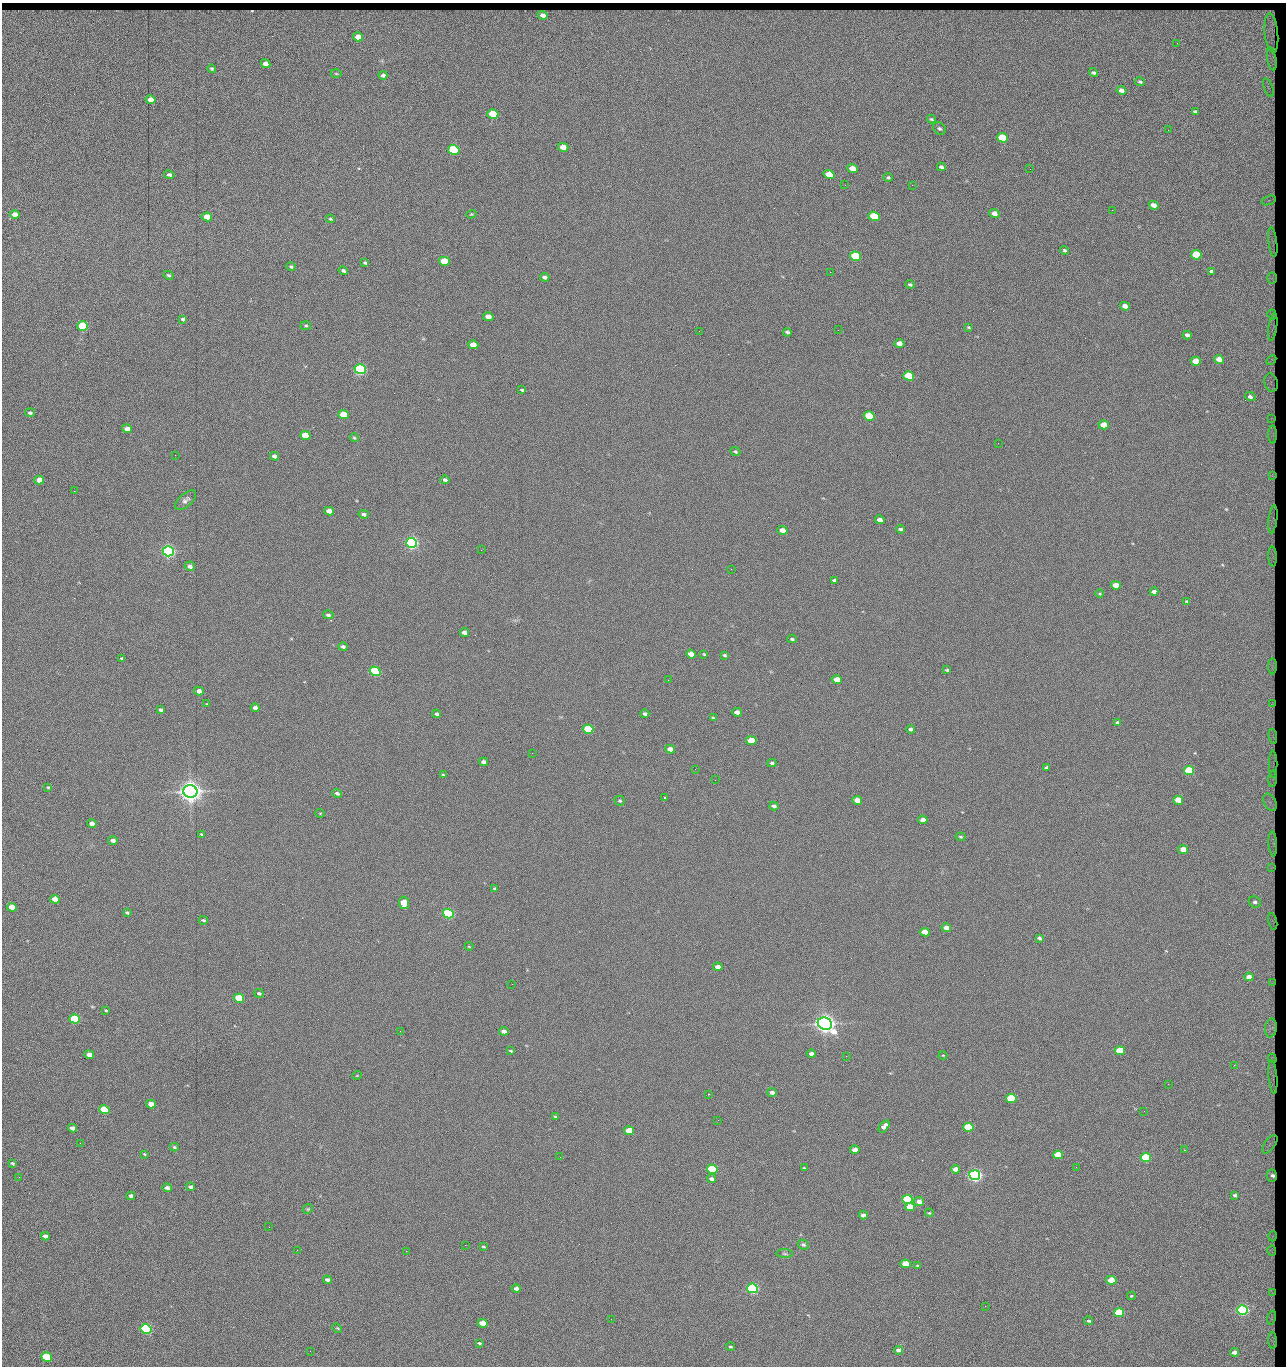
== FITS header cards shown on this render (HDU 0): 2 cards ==
NAXIS1  =                 1284 / length of data axis 1
NAXIS2  =                 1364 / length of data axis 2

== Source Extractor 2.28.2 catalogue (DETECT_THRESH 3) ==
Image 1284 x 1364 px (HDU 0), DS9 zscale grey, 1 PNG px = 1 image px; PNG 1288 x 1368 px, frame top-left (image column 1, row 1364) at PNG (2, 3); each listed source drawn as its Kron ellipse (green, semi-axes under 4 px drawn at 4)
Background 148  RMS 15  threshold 44.6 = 3 sigma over >= 5 px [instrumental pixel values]
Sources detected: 276; all 276 listed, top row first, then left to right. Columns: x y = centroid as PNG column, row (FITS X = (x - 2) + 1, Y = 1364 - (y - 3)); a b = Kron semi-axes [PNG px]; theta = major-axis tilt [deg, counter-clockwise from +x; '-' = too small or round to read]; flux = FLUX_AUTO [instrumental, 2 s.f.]
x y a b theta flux
543 15 5 4 - 4.4e+03
1271 33 20 6 -84 7.5e+03
358 37 5 4 - 1.3e+04
1177 43 3 2 - 7.4e+02
1272 59 12 4 -80 4.2e+03
266 64 5 4 - 5.2e+03
212 69 4 4 - 1.4e+03
1094 73 4 3 - 1.8e+03
336 74 5 3 - 9.8e+02
383 75 4 4 - 2.4e+03
1140 82 5 4 - 1.4e+03
1268 88 10 3 -69 3.1e+03
1121 90 5 4 - 4.4e+03
151 100 5 4 - 1.4e+04
1196 112 4 3 - 1.8e+03
493 114 5 4 - 4.2e+04
931 119 4 3 - 1.3e+03
939 129 7 5 -40 1.9e+03
1168 130 3 2 - 7.4e+02
1003 138 5 4 - 6.1e+04
563 147 5 4 - 1.4e+04
454 150 5 5 - 1.6e+05
941 167 4 3 - 2.0e+03
852 169 5 4 - 1.2e+04
1030 169 2 2 - 1.1e+03
829 174 5 4 - 2.8e+04
169 175 5 4 - 2.3e+03
888 177 5 4 - 1.4e+03
845 185 2 2 - 1.5e+03
912 185 2 2 - 1.2e+04
1269 200 7 4 19 2.7e+03
1154 205 5 4 - 6.3e+03
1112 210 2 2 - 5.8e+02
994 213 5 4 - 5.8e+03
471 214 5 4 - 1.1e+03
15 215 5 4 - 1.0e+04
874 216 5 4 - 5.1e+04
207 217 5 4 - 2.0e+04
330 219 4 3 - 1.3e+03
1273 242 15 3 -82 1.9e+03
1064 250 4 4 - 1.5e+03
1196 255 5 4 - 4.2e+04
855 256 5 4 - 1.0e+05
444 261 5 4 - 4.1e+04
365 263 4 3 - 1.6e+03
291 267 4 4 - 1.7e+03
343 271 5 4 - 1.9e+03
1211 271 3 3 - 1.4e+03
830 272 2 2 - 1.8e+04
169 275 5 4 - 1.5e+03
545 277 5 4 - 2.8e+03
1272 278 5 4 - 1.2e+03
910 284 4 3 - 1.6e+03
1125 306 5 4 - 7.7e+03
1272 314 5 3 - 1.2e+03
488 317 5 4 - 9.7e+03
183 319 4 3 - 1.7e+03
83 326 5 4 - 1.0e+05
306 326 5 4 - 1.4e+03
969 327 4 3 - 1.0e+03
1273 327 14 2 82 1.7e+03
838 330 2 2 - 4.4e+02
699 331 2 2 - 2.2e+03
787 332 4 3 - 2.1e+03
1187 335 4 4 - 3.7e+03
899 343 5 4 - 7.9e+03
473 345 5 4 - 1.6e+04
1219 359 5 4 - 9.8e+03
1271 360 6 2 45 1.2e+03
1196 361 5 4 - 1.6e+04
360 369 5 5 - 3.0e+05
909 376 5 4 - 5.8e+04
1271 383 9 6 -78 2.2e+03
522 390 4 3 - 1.2e+03
1250 397 5 4 - 2.8e+03
30 413 5 4 - 1.8e+03
344 415 5 4 - 3.7e+04
869 416 5 4 - 6.0e+04
1272 418 3 2 - 7.0e+02
1104 425 5 4 - 1.8e+04
127 429 5 4 - 8.7e+03
1273 434 9 3 90 1.7e+03
305 435 5 4 - 3.0e+04
354 438 4 3 - 1.1e+03
998 443 2 2 - 2.1e+03
735 451 5 4 - 1.7e+03
175 455 2 2 - 2.0e+03
274 456 4 4 - 3.6e+03
1272 475 4 3 - 1.1e+03
39 480 5 4 - 1.3e+04
445 480 4 3 - 2.6e+03
74 491 2 2 - 6.5e+02
185 500 13 6 43 3.8e+03
329 511 5 4 - 1.0e+04
364 514 5 4 - 2.6e+03
1273 519 14 3 83 1.1e+03
880 520 5 4 - 5.7e+03
900 529 4 3 - 1.8e+03
782 530 5 4 - 8.7e+03
412 543 5 5 - 5.0e+05
481 550 2 2 - 1.8e+03
168 551 5 5 - 5.3e+05
1273 556 10 3 -88 1.2e+03
190 566 5 4 - 4.3e+03
731 569 2 2 - 5.0e+02
834 580 4 3 - 1.8e+03
1116 585 5 4 - 1.3e+04
1154 592 4 4 - 3.8e+03
1100 594 4 3 - 8.8e+02
1186 601 4 3 - 9.7e+02
328 615 5 4 - 2.1e+03
465 632 5 4 - 4.5e+03
792 639 4 3 - 1.5e+03
343 647 5 4 - 2.3e+03
691 654 5 4 - 1.0e+04
704 654 4 3 - 9.3e+02
725 655 4 3 - 1.6e+03
122 658 4 3 - 1.8e+03
1273 666 8 2 89 2.2e+03
947 670 3 3 - 1.3e+03
375 671 5 4 - 1.6e+05
668 680 2 2 - 1.8e+03
837 680 5 4 - 1.4e+04
199 691 5 4 - 7.2e+03
207 704 3 2 - 5.3e+02
1273 704 4 2 - 1.2e+03
255 708 4 4 - 4.1e+03
161 710 4 3 - 2.0e+03
737 712 5 4 - 5.9e+03
437 714 4 3 - 2.5e+03
645 714 4 3 - 2.5e+03
713 718 4 3 - 9.9e+02
1117 722 4 3 - 1.5e+03
588 729 5 4 - 6.4e+04
911 729 4 3 - 2.6e+03
1273 736 7 3 -85 1.2e+03
751 741 5 4 - 2.7e+04
670 749 5 4 - 7.3e+03
532 753 2 2 - 2.1e+03
484 762 4 4 - 4.3e+03
772 763 4 3 - 1.9e+03
1273 764 13 3 90 1.6e+03
1047 768 4 3 - 2.0e+03
695 769 3 2 - 1.4e+03
1189 771 5 4 - 7.6e+04
443 774 4 2 - 8.3e+02
1273 779 8 3 85 1.6e+03
715 780 2 2 - 1.7e+03
48 787 3 3 - 9.9e+02
190 791 7 6 - 1.4e+06
337 793 5 3 - 2.5e+03
664 797 3 2 - 9.6e+02
857 800 5 4 - 1.1e+04
1178 800 5 4 - 2.5e+04
620 801 5 5 - 1.4e+03
1270 802 9 6 -65 3.4e+03
774 806 4 4 - 3.2e+03
320 813 5 3 - 7.6e+02
923 820 5 4 - 8.1e+03
92 824 4 4 - 6.9e+03
202 834 3 2 - 9.1e+02
960 837 5 3 - 1.3e+03
113 840 5 3 - 3.9e+03
1273 844 12 3 -86 1.1e+03
1183 850 5 4 - 1.5e+04
1272 868 4 2 - 8.9e+02
495 889 4 3 - 1.8e+03
55 899 5 4 - 1.3e+04
1255 902 6 5 - 2.7e+03
404 903 6 5 - 2.7e+04
12 907 5 4 - 1.6e+04
127 913 4 3 - 1.6e+03
448 914 5 4 - 2.4e+05
203 920 4 3 - 1.5e+03
1273 921 8 3 -77 5.8e+02
946 928 5 4 - 5.9e+03
925 932 5 4 - 1.9e+04
1039 938 4 4 - 2.0e+03
469 947 4 3 - 7.6e+02
718 967 5 4 - 6.2e+03
1249 977 4 4 - 7.4e+03
1272 982 3 2 - 8.1e+02
512 984 2 2 - 1.3e+03
259 993 4 4 - 1.9e+03
239 998 5 4 - 6.1e+04
106 1010 3 3 - 1.0e+03
75 1019 5 4 - 7.7e+04
825 1024 7 6 - 1.2e+06
1271 1028 9 6 81 3.4e+03
400 1031 2 2 - 3.7e+03
504 1031 5 4 - 4.5e+03
511 1051 3 2 - 9.9e+02
1120 1051 5 4 - 4.9e+04
811 1054 4 3 - 3.8e+03
89 1055 5 4 - 1.1e+04
943 1055 4 3 - 7.5e+02
846 1056 3 2 - 9.7e+02
1272 1058 5 3 - 1.2e+03
1234 1065 2 2 - 1.1e+03
357 1075 5 3 - 7.1e+02
1273 1077 17 3 -85 2.2e+03
1168 1084 2 2 - 1.8e+03
772 1092 4 3 - 3.4e+03
709 1094 2 2 - 7.6e+02
1011 1098 5 4 - 8.9e+04
151 1104 5 4 - 1.2e+04
104 1110 5 4 - 6.6e+04
1144 1111 2 2 - 6.1e+02
556 1117 4 3 - 1.9e+03
718 1120 2 2 - 6.7e+02
884 1126 7 4 52 4.8e+03
968 1127 5 4 - 7.3e+04
72 1128 4 4 - 5.3e+03
629 1131 5 4 - 2.1e+04
80 1143 2 2 - 1.6e+03
1270 1144 11 5 55 2.5e+03
174 1147 4 3 - 1.3e+03
855 1150 5 4 - 7.1e+03
1185 1150 2 2 - 7.6e+02
144 1154 4 3 - 9.7e+02
1058 1155 5 4 - 3.2e+04
560 1157 2 2 - 6.2e+02
1146 1158 5 4 - 1.0e+05
12 1163 4 3 - 1.3e+03
1076 1167 2 2 - 1.4e+03
804 1168 3 3 - 9.0e+02
712 1169 5 4 - 1.4e+05
956 1169 4 4 - 7.8e+03
975 1175 5 5 - 6.0e+05
1272 1176 6 5 - 3.2e+03
19 1177 3 2 - 1.4e+03
711 1179 4 3 - 2.7e+03
190 1187 4 3 - 2.4e+03
167 1188 5 4 - 4.5e+03
1235 1195 3 3 - 1.6e+03
131 1196 4 4 - 3.6e+03
908 1199 5 4 - 1.5e+05
919 1202 5 4 - 6.3e+03
910 1207 5 4 - 1.6e+04
308 1209 5 4 - 1.2e+03
929 1213 4 3 - 1.0e+03
863 1215 4 4 - 4.6e+03
269 1227 2 2 - 1.5e+03
45 1236 4 4 - 4.3e+03
1273 1236 5 3 - 8.0e+02
465 1245 2 2 - 4.6e+03
803 1245 6 4 -26 1.9e+03
483 1247 3 3 - 1.2e+03
297 1250 2 2 - 1.3e+03
406 1251 2 2 - 3.6e+03
1272 1251 5 3 - 1.6e+03
785 1254 8 4 -1 1.9e+03
905 1264 5 4 - 1.9e+04
918 1265 4 3 - 1.3e+03
327 1280 4 3 - 2.8e+03
1111 1280 5 4 - 2.7e+04
752 1288 5 4 - 3.0e+05
516 1289 4 3 - 3.3e+03
1273 1293 3 3 - 6.9e+02
1131 1296 4 3 - 1.0e+03
985 1306 2 2 - 1.9e+03
1242 1310 5 4 - 3.6e+05
1119 1313 5 4 - 7.9e+04
1272 1318 7 4 78 2.4e+03
611 1319 2 2 - 5.3e+02
1089 1321 4 4 - 1.6e+03
483 1323 5 4 - 1.8e+04
337 1328 5 4 - 1.1e+03
146 1329 5 4 - 2.4e+05
1273 1341 8 2 -87 2.2e+03
479 1343 4 2 - 1.2e+03
730 1347 4 3 - 1.3e+03
898 1350 4 4 - 4.0e+03
310 1351 2 2 - 9.5e+02
1234 1352 4 3 - 4.6e+03
47 1357 5 4 - 9.5e+04

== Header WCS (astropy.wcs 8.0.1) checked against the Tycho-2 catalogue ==
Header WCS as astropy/WCSLIB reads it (CRVAL/CRPIX/CD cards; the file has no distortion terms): RA---TAN/DEC--TAN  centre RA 15:41:43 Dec +51:58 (235.43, +51.97 deg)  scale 1.26 arcsec/px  FOV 26.9' x 28.5'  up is +92 deg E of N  parity flipped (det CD > 0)
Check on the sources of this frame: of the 60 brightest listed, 11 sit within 2.0 arcsec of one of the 15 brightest Tycho-2 stars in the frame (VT <= 12.38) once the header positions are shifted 0.61 arcsec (0.12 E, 0.60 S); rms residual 1.19 arcsec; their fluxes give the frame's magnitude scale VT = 25.23 - 2.5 log10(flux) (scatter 0.19 mag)
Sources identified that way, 11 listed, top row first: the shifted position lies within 2.0 arcsec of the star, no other Tycho-2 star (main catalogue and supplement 1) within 4.0 arcsec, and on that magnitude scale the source's flux lands within +1.5 / -3 mag of the star's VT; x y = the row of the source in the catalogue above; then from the Tycho-2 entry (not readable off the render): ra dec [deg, ICRS J2000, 3 dp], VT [Tycho-2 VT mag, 2 dp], TYC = Tycho-2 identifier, HIP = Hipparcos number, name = IAU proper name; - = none
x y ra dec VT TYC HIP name
360 369 235.614 +52.064 11.61 3489-1132-1 - -
412 543 235.514 +52.049 11.19 3489-1407-1 - -
168 551 235.515 +52.133 11.12 3489-1380-1 - -
190 791 235.378 +52.130 9.31 3489-1322-1 76850 -
448 914 235.303 +52.042 11.52 3489-958-1 - -
825 1024 235.232 +51.912 9.59 3489-824-1 - -
975 1175 235.143 +51.862 10.97 3489-1016-1 - -
908 1199 235.131 +51.886 12.29 3489-908-1 - -
752 1288 235.084 +51.941 11.45 3489-1346-1 - -
1242 1310 235.062 +51.771 11.53 3489-1453-1 - -
146 1329 235.075 +52.152 11.74 3489-912-1 - -